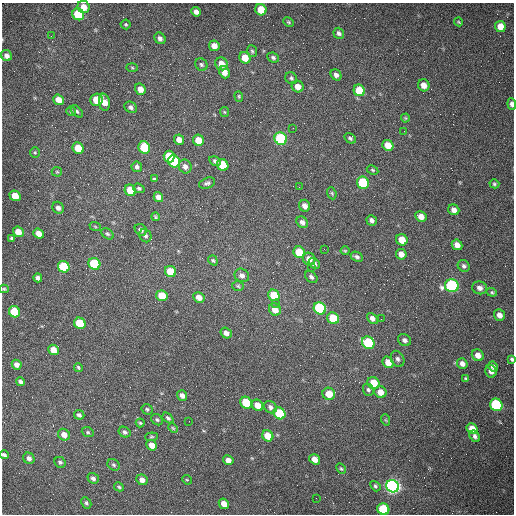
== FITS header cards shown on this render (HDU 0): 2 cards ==
NAXIS1  =                  512 /fastest changing axis
NAXIS2  =                  512 /next to fastest changing axis

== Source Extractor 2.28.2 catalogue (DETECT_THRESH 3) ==
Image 512 x 512 px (HDU 0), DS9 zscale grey, 1 PNG px = 1 image px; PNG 516 x 516 px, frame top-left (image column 1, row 512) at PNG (2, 3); each listed source drawn as its Kron ellipse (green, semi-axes under 4 px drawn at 4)
Background 1470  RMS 22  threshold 66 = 3 sigma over >= 5 px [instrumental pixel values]
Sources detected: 171; all 171 listed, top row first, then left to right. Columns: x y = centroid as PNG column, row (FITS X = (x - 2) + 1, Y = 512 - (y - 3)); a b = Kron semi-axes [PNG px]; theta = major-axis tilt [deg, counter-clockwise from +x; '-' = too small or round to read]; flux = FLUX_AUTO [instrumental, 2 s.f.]
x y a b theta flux
84 7 6 6 - 15000
261 10 6 5 - 31000
196 12 5 4 - 6400
78 14 6 5 - 89000
289 22 6 4 -27 2000
459 22 4 3 - 1500
126 24 5 5 - 2100
500 26 5 5 - 17000
339 33 6 5 - 4200
51 36 2 2 - 1500
160 38 6 5 - 4800
214 46 5 5 - 11000
252 51 6 5 - 2300
6 56 6 5 - 6800
273 57 6 4 -26 3300
245 58 6 5 - 22000
221 64 7 6 - 14000
201 65 6 5 - 3000
132 67 5 3 - 1800
224 72 6 5 - 10000
336 75 6 5 - 5500
291 78 6 5 - 2900
424 85 6 5 - 12000
298 87 6 5 - 13000
140 89 6 5 - 9300
359 90 6 5 - 39000
239 96 5 4 - 1900
58 100 5 5 - 13000
97 100 6 6 - 34000
104 102 9 5 -81 16000
512 104 6 4 -83 5300
131 107 7 5 -34 4100
71 111 5 5 - 2000
77 111 7 4 -45 2800
224 112 5 4 - 1500
405 118 4 4 - 1600
293 128 2 2 - 780
404 131 2 2 - 570
350 138 6 4 -30 3000
281 139 6 6 - 150000
179 140 5 4 - 10000
198 140 5 5 - 22000
388 145 6 5 - 20000
78 148 6 5 - 32000
144 148 6 5 - 65000
35 153 5 4 - 1900
169 157 6 5 - 43000
174 161 6 5 - 110000
215 161 6 4 -31 3200
223 165 6 5 - 50000
185 166 7 6 - 6700
137 167 5 5 - 4100
372 170 6 4 -27 2000
57 172 5 5 - 1700
154 179 4 3 - 2100
207 183 8 5 21 4000
363 183 6 6 - 110000
494 184 5 4 - 2400
299 187 2 2 - 1200
139 188 6 4 -20 2900
130 190 6 5 - 33000
332 193 6 4 -69 2100
15 196 6 5 - 21000
158 197 5 4 - 8900
305 206 6 5 - 8800
58 208 6 5 - 5700
454 210 6 5 - 8700
421 216 6 5 - 11000
155 217 4 4 - 2000
372 220 5 5 - 5500
302 222 6 5 - 5400
95 226 6 3 -21 1600
141 230 6 5 - 5600
18 232 5 5 - 16000
39 234 5 4 - 11000
107 234 7 4 -38 2700
145 236 7 5 -59 4000
12 238 4 3 - 2700
402 240 6 5 - 25000
457 245 5 5 - 11000
324 249 2 2 - 660
345 251 4 4 - 1600
299 252 6 5 - 42000
401 254 5 5 - 11000
357 257 6 4 -27 3800
309 259 6 6 - 11000
213 260 5 4 - 2300
94 264 6 5 - 99000
314 264 6 5 - 5400
464 266 6 5 - 3800
64 267 6 5 - 85000
312 268 2 2 - 730
170 271 6 5 - 36000
242 275 7 6 - 6200
311 277 7 5 -45 4100
38 278 4 4 - 4600
238 286 6 4 -16 2100
452 286 7 6 - 280000
479 288 7 6 - 6500
4 289 5 4 - 1900
492 292 5 4 - 2100
274 295 6 5 - 41000
162 296 6 5 - 32000
199 297 6 5 - 11000
276 303 3 3 - 1800
320 308 6 5 - 200000
275 310 6 5 - 16000
14 312 6 5 - 66000
499 315 6 5 - 8600
333 318 6 5 - 50000
372 318 6 4 -47 6500
381 319 2 2 - 780
80 323 6 5 - 54000
226 333 6 5 - 7600
404 340 7 5 -32 4800
368 343 7 5 -35 110000
53 350 5 5 - 17000
478 355 6 5 - 11000
398 359 8 6 -65 4300
512 359 4 3 - 2400
388 362 6 5 - 15000
462 364 5 5 - 7400
17 365 5 4 - 7400
78 367 4 3 - 2100
493 367 5 4 - 4500
491 371 6 5 - 7500
466 379 4 4 - 2400
20 382 4 4 - 3700
373 383 6 5 - 26000
368 390 6 5 - 3100
380 392 6 5 - 16000
329 394 6 6 - 22000
182 396 5 4 - 5800
246 403 6 5 - 50000
258 405 6 5 - 17000
496 405 6 6 - 170000
270 407 7 5 -39 5200
147 409 5 5 - 2500
280 413 6 5 - 98000
79 415 5 4 - 3400
168 418 6 4 -40 3000
157 420 6 5 - 2700
386 420 5 3 - 1500
189 421 2 2 - 650
140 423 4 4 - 1800
173 428 5 4 - 1800
472 429 6 5 - 19000
88 432 6 4 -22 2400
125 432 6 5 - 3700
64 435 6 5 - 11000
268 436 6 5 - 28000
475 436 6 5 - 4300
151 437 6 4 6 1900
152 445 6 5 - 13000
4 455 5 3 - 3200
29 458 6 5 - 4900
315 459 6 4 -35 13000
228 460 5 4 - 8300
60 462 6 5 - 2900
114 465 6 5 - 3000
341 469 6 4 -61 1800
93 478 6 5 - 4600
142 480 6 5 - 8300
187 480 5 4 - 1700
375 486 5 4 - 2500
392 486 7 6 - 720000
119 487 5 4 - 2000
316 498 2 2 - 3500
86 503 6 4 -61 3000
224 504 5 5 - 13000
383 509 6 5 - 90000
At the frame edge (FLAGS 8, measured only in part): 5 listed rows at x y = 512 104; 4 289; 512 359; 4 455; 383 509